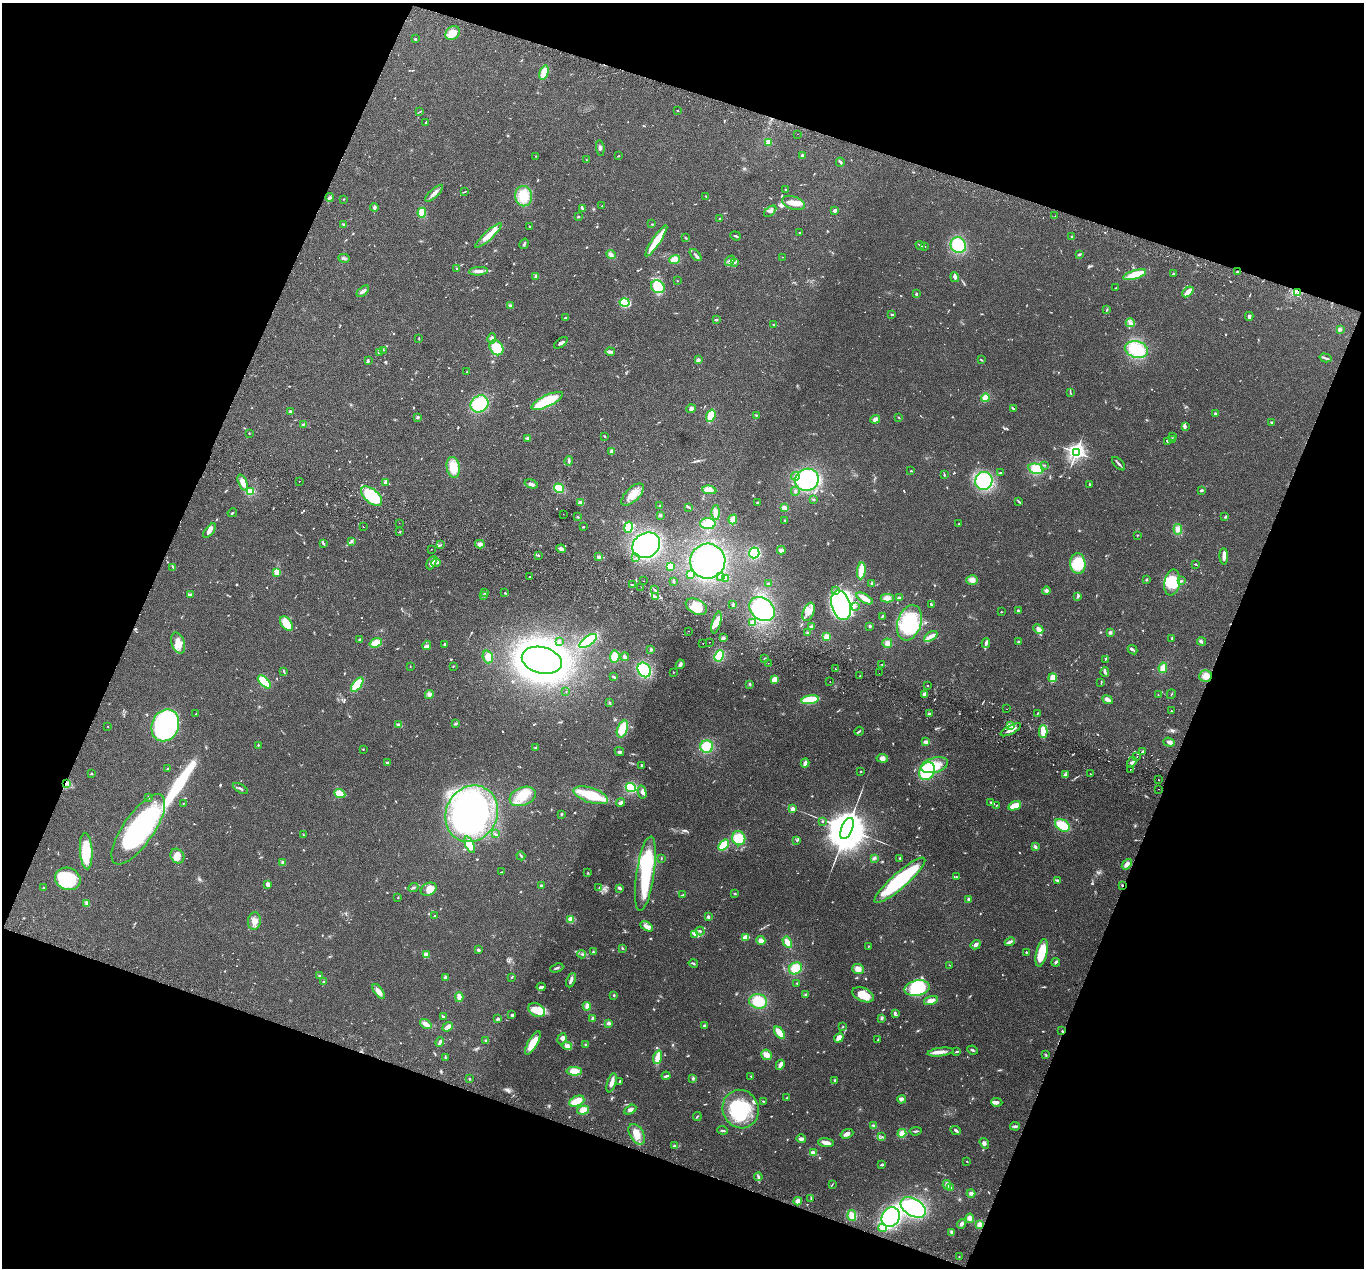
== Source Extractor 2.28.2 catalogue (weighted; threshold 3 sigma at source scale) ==
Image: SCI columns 27-5471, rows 192-5252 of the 5499 x 5574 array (HDU 1 of 3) = the unmasked area's bounding box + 8 px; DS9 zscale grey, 4 x 4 block average (1 PNG px = mean of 4 x 4 image px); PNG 1366 x 1270 px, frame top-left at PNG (2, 3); each listed source drawn as its Kron ellipse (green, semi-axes under 4 px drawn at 4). Shown black and unused: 40% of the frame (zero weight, under 2 of 3 exposures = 3% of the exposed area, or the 3 px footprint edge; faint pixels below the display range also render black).
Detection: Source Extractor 2.28.2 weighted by HDU 2 'WHT'. Background 0.0941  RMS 0.0088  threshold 0.0396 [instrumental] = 3 sigma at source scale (4.5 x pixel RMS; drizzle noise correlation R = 1.50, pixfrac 1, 0.05/0.05 arcsec/px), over >= 5 px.
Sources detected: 878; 8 too faint to see at this stretch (4 x 4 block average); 14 inside a brighter object's white glare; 10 cosmic-ray / hot-pixel residue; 1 long thin detection or spike segment (spike, bleed or trail) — neither listed nor drawn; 19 coinciding with a brighter row at this scale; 60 inside a brighter listed object's ellipse — not listed separately; of the other 766, all 500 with FLUX_AUTO >= 2.75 (the completeness limit of this list) listed and drawn (266 fainter detections not listed), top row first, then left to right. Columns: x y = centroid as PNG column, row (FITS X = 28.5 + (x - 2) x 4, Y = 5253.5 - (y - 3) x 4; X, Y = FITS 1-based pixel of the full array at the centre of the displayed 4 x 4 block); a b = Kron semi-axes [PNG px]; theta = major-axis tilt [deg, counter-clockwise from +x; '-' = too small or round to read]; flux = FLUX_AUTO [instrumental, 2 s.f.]
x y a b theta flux
453 33 8 6 43 75
415 39 3 2 - 5
544 72 7 4 73 64
420 111 4 2 - 3.5
677 111 2 2 - 2.8
426 122 3 2 - 4.2
798 134 2 2 - 4.7
768 142 2 2 - 190
600 148 7 2 -84 9.2
536 156 3 2 - 4.1
619 156 2 2 - 3.4
802 156 3 2 - 14
586 160 2 2 - 3
840 162 4 2 - 8.3
786 190 2 2 - 4
465 192 3 2 - 3.5
434 193 11 2 43 33
524 196 10 8 -83 110
706 196 2 2 - 2.8
330 197 4 3 - 7.8
344 199 2 2 - 2.9
794 203 12 6 -19 47
602 206 3 2 - 4.1
374 207 4 3 - 9.4
582 209 3 2 - 10
770 211 7 3 41 18
834 211 4 3 - 10
422 213 5 4 - 51
1055 216 2 2 - 3.4
578 217 2 2 - 18
719 218 2 2 - 3.6
344 224 3 2 - 4.1
652 224 3 2 - 4.3
530 226 3 2 - 3.6
799 233 2 2 - 8.3
488 236 17 4 43 56
736 236 5 2 - 8.1
1072 237 3 2 - 7.3
686 238 4 2 - 3.3
656 241 18 3 56 160
524 244 6 2 57 6.7
920 245 5 2 - 5
958 245 8 7 - 200
924 246 2 2 - 5
1079 254 3 2 - 5.3
611 255 5 3 - 18
695 255 7 2 -48 12
782 257 2 2 - 2.9
344 258 6 2 -5 8.2
675 260 5 3 - 62
730 261 6 2 50 10
734 263 4 2 - 4.7
457 269 3 2 - 4.3
479 271 9 3 5 25
1237 271 3 2 - 4.6
1173 274 3 2 - 4.7
1135 275 12 4 17 89
536 276 3 3 - 8
955 277 5 3 - 14
677 281 2 2 - 3.1
658 287 7 6 - 140
1115 288 2 2 - 3.3
363 291 7 3 41 15
1188 292 6 3 40 51
1297 293 2 2 - 3.3
916 294 2 2 - 8
624 303 5 4 - 150
510 306 4 3 - 10
1107 310 4 2 - 5
891 314 3 2 - 4.4
1249 316 4 2 - 11
565 318 2 2 - 34
716 320 3 2 - 6.3
1130 323 4 2 - 8.7
773 325 3 2 - 3.7
1340 330 4 2 - 5.9
419 338 3 2 - 3.3
492 338 5 4 - 15
561 343 8 2 37 14
496 348 8 6 -57 120
383 350 3 2 - 2.9
1136 350 12 8 -13 200
379 352 3 3 - 4.6
610 352 4 3 - 12
1325 358 6 2 -15 9.6
698 360 3 2 - 16
981 360 4 2 - 4
368 361 3 2 - 5.1
467 372 2 2 - 8.3
1070 393 3 2 - 2.8
985 398 4 3 - 74
547 401 17 5 25 230
479 404 9 8 - 210
1013 408 3 2 - 5.1
691 409 5 4 - 11
290 412 3 3 - 7.1
1215 414 2 2 - 48
757 415 3 2 - 3.2
711 416 6 3 71 140
418 417 3 2 - 8.1
899 418 2 2 - 3.6
875 419 5 3 - 21
1272 423 2 2 - 7.8
303 424 3 2 - 4.7
1185 427 2 2 - 3.7
249 433 2 2 - 2.8
604 436 3 2 - 3.3
1172 436 2 2 - 2.9
527 438 3 3 - 8.3
1172 439 3 2 - 5.1
1167 441 2 2 - 4.5
612 451 3 3 - 16
1076 452 3 2 - 2400
569 461 5 3 - 9.4
1119 464 8 2 -46 9.6
1044 465 3 2 - 3.1
453 467 10 6 -81 100
1036 469 8 5 -13 77
911 471 2 2 - 4.3
1000 473 3 2 - 6
944 475 3 2 - 4.8
795 476 4 2 - 6.8
807 480 12 11 - 380
299 481 2 2 - 2.8
984 481 9 8 - 340
243 482 8 3 -66 36
385 482 4 3 - 9.3
531 484 7 3 -17 16
1090 484 3 2 - 5.9
559 488 5 4 - 98
709 490 7 3 -9 56
1201 490 4 2 - 9.5
795 491 4 3 - 7.7
250 492 4 3 - 65
633 494 14 6 44 70
372 496 12 6 -40 320
813 499 2 2 - 3.2
1019 502 4 2 - 5
580 503 4 3 - 12
757 503 2 2 - 5
660 506 2 2 - 11
689 507 4 2 - 5
785 508 4 3 - 34
232 513 5 2 - 4.7
716 513 7 4 90 23
563 514 2 2 - 3
660 515 3 2 - 6.4
578 517 3 2 - 3.4
1225 517 3 2 - 4.7
733 519 5 2 - 84
785 520 2 2 - 2.8
399 523 2 2 - 11
708 524 8 5 -3 83
959 524 2 2 - 3.1
363 527 2 2 - 9.7
583 527 2 2 - 5.6
628 527 5 3 - 21
1178 529 5 4 - 26
209 531 8 4 51 28
400 532 2 2 - 3.4
1137 535 2 2 - 2.8
352 541 3 2 - 5.8
323 543 4 2 - 7.4
480 544 4 3 - 18
440 545 2 2 - 3.2
646 545 14 12 32 800
431 549 2 2 - 6.9
561 549 5 3 - 15
781 550 4 3 - 18
754 553 5 5 - 220
538 555 2 2 - 7.2
1224 556 8 3 -89 30
599 557 3 3 - 8.3
636 558 2 2 - 3
708 561 17 17 - 630
432 563 7 2 63 8.8
436 563 5 3 - 11
1078 564 10 7 -83 160
1195 564 2 2 - 4
670 566 4 3 - 48
173 567 3 2 - 3.9
861 571 8 3 83 110
277 572 2 2 - 240
690 575 4 3 - 20
530 576 2 2 - 6.1
720 576 2 2 - 10
726 578 3 2 - 23
972 580 6 4 -3 28
1147 580 3 2 - 2.9
644 581 2 2 - 15
673 581 3 2 - 4.3
1181 581 4 2 - 6.7
872 583 3 2 - 4.1
1172 583 13 7 81 120
768 584 3 2 - 5.1
632 585 3 2 - 5.7
641 587 2 2 - 3.5
654 590 3 2 - 3.4
835 591 4 2 - 7.1
1046 591 4 3 - 10
484 593 3 2 - 4.1
505 593 2 2 - 4.5
190 594 3 2 - 7.1
484 596 3 2 - 3.1
1078 596 4 2 - 8.8
656 597 3 2 - 5.7
865 598 9 4 -30 46
887 598 6 4 0 28
900 598 3 2 - 18
931 604 3 2 - 4.7
733 605 3 2 - 6.2
841 605 15 9 -74 1500
696 607 11 7 -27 87
855 607 2 2 - 3.9
762 609 14 10 -39 450
1018 611 2 2 - 8.4
809 612 10 5 68 44
1001 612 2 2 - 3.5
882 616 3 2 - 6.4
717 622 11 3 75 65
286 623 8 5 -53 87
752 623 3 2 - 7.7
909 623 18 12 72 280
870 626 3 2 - 6.3
812 627 3 3 - 12
1038 629 5 4 - 23
689 631 2 2 - 3.9
1110 632 4 3 - 9
807 633 3 2 - 3.9
931 636 7 4 32 23
827 637 3 3 - 51
723 638 4 3 - 11
1172 638 3 2 - 5.3
359 640 3 2 - 5.8
559 641 3 2 - 3.6
588 641 10 5 35 140
709 642 2 2 - 3.5
1018 642 2 2 - 4.2
1201 642 4 2 - 7.3
178 643 11 6 -71 48
376 643 6 4 19 62
703 643 2 2 - 3.3
887 643 5 4 - 18
986 643 5 2 - 12
444 644 3 2 - 9.3
427 645 5 2 - 7.5
651 649 3 2 - 5.5
1133 650 5 2 - 8
719 656 6 4 64 130
488 657 6 5 - 40
615 657 6 4 85 59
625 657 4 3 - 10
764 658 2 2 - 3.4
1106 659 2 2 - 3.5
542 660 20 13 -14 4100
768 663 2 2 - 7.5
680 664 5 3 - 15
882 664 2 2 - 4.4
453 666 2 2 - 2.7
410 667 2 2 - 2.8
1163 668 5 4 - 28
835 669 2 2 - 20
644 670 8 6 -58 270
284 671 4 2 - 6.5
673 672 2 2 - 3.1
1105 672 5 2 - 8.3
879 673 2 2 - 3.2
860 676 2 2 - 12
1206 676 6 6 - 33
614 677 4 2 - 7.7
1053 678 4 3 - 63
775 679 4 3 - 64
830 681 2 2 - 5.3
264 682 8 4 -45 160
1101 682 2 2 - 2.8
749 684 3 2 - 4.3
357 685 8 4 53 110
927 686 2 2 - 7
566 691 2 2 - 4.3
924 694 3 3 - 15
1171 694 5 2 - 3.4
429 695 4 4 - 14
1158 695 3 2 - 2.8
810 700 9 3 9 230
1107 700 6 3 -24 23
610 703 3 2 - 5.2
1007 709 2 2 - 3.1
1171 711 2 2 - 3
1038 713 3 2 - 2.8
196 714 2 2 - 3.1
929 714 3 2 - 5
456 723 3 2 - 5.4
165 725 16 13 66 780
399 725 3 2 - 14
108 726 2 2 - 3
1010 726 3 2 - 10
622 729 9 5 69 110
1011 730 11 2 27 35
859 731 5 2 - 6.4
1043 732 6 3 -90 65
926 742 3 3 - 16
1169 742 6 4 -19 19
258 745 3 2 - 4.5
707 747 6 6 - 140
535 748 2 2 - 3.3
363 749 2 2 - 3
619 752 5 3 - 8.9
1142 752 4 2 - 4.8
1137 757 2 2 - 13
882 758 6 4 -7 21
1132 762 5 3 - 12
387 763 4 2 - 6.9
805 763 4 2 - 18
642 765 3 2 - 3.8
934 765 14 7 15 100
168 768 3 2 - 4.2
1130 769 2 2 - 7
927 771 9 7 61 230
860 772 3 2 - 2.9
91 773 3 2 - 3.7
1090 774 2 2 - 4.2
1066 775 3 2 - 7.2
1158 779 2 2 - 3.2
66 783 3 2 - 8.3
240 788 8 2 -31 10
631 788 5 3 - 250
1159 789 2 2 - 2.8
642 792 6 3 -76 14
340 794 6 4 -24 70
591 795 18 7 -18 210
523 796 13 9 21 110
149 797 2 2 - 11
621 802 4 2 - 18
991 802 3 2 - 7.3
183 803 2 2 - 2.9
996 805 2 2 - 3.3
1015 806 6 4 23 52
792 809 2 2 - 110
472 814 29 25 63 1700
562 814 2 2 - 5.4
822 821 2 2 - 7.2
1062 825 8 5 -34 110
847 828 11 5 66 36000
138 829 41 15 55 940
495 834 2 2 - 3.7
303 835 3 2 - 3.9
739 838 7 6 - 88
797 840 3 2 - 4.8
470 845 9 4 -67 92
724 845 6 3 50 110
1035 847 4 3 - 8.5
86 851 18 6 -86 200
177 856 8 6 -55 39
521 856 4 2 - 4.5
874 858 4 3 - 8.1
900 858 2 2 - 13
661 859 3 2 - 3
283 863 4 3 - 9.7
1127 864 6 4 50 17
501 872 2 2 - 3.2
588 873 2 2 - 3.4
645 874 38 9 81 310
956 877 3 2 - 3.2
68 879 13 11 -21 280
900 880 33 7 41 480
1057 880 2 2 - 8
268 884 4 3 - 21
541 885 2 2 - 28
1122 885 2 2 - 4.5
599 887 3 2 - 3.7
43 888 2 2 - 3.9
413 888 5 2 - 6.4
620 888 4 2 - 9.6
429 889 8 6 27 64
735 894 2 2 - 3.7
683 895 4 2 - 9.2
398 898 2 2 - 3.9
968 899 3 3 - 8.7
87 903 4 2 - 7.5
435 916 3 2 - 3.7
708 917 4 2 - 11
571 919 4 3 - 36
254 921 9 6 84 40
647 926 7 4 -30 21
700 931 4 2 - 6.6
695 934 3 2 - 7.6
746 937 3 2 - 59
761 940 4 4 - 23
787 942 6 4 -59 44
1010 942 5 2 - 16
976 945 5 4 - 17
868 946 2 2 - 3.7
622 948 3 2 - 4.3
478 950 3 2 - 7.3
593 952 2 2 - 5.7
1026 952 2 2 - 4.5
1042 953 14 5 76 130
582 954 4 2 - 4.6
426 955 3 3 - 24
1056 962 4 2 - 7
693 963 5 2 - 6.5
949 965 3 2 - 2.8
557 968 7 2 20 7.3
795 968 7 5 33 79
858 969 6 5 - 35
320 976 4 2 - 5.3
445 977 3 2 - 9.8
512 977 3 2 - 3.3
571 980 7 3 66 15
323 982 2 2 - 3.3
797 983 2 2 - 2.8
541 987 4 2 - 13
917 988 13 7 11 190
379 991 8 4 -54 33
614 995 2 2 - 4.5
806 995 4 3 - 10
863 995 11 6 -24 96
459 997 5 3 - 32
758 1001 9 7 -11 110
931 1001 7 3 17 27
587 1006 4 2 - 41
537 1010 9 6 -30 55
895 1013 4 2 - 8
512 1015 3 2 - 10
443 1017 4 2 - 5.8
882 1018 3 3 - 7.6
498 1019 4 3 - 6.6
593 1019 3 3 - 13
609 1023 3 3 - 12
426 1024 6 3 -36 31
704 1026 3 2 - 8.9
448 1027 6 3 39 26
843 1027 3 2 - 2.8
1062 1031 2 2 - 4
779 1033 7 3 -51 68
839 1038 5 4 - 31
562 1039 5 4 - 15
878 1039 3 2 - 3.3
486 1040 2 2 - 6.4
440 1042 5 2 - 11
533 1043 13 4 60 120
585 1044 2 2 - 3.3
567 1046 5 3 - 14
972 1050 5 2 - 7.4
940 1052 13 3 8 34
957 1052 4 2 - 5.4
766 1055 5 5 - 28
1046 1055 2 2 - 3.2
445 1057 3 2 - 5.3
658 1057 7 4 72 60
780 1065 5 2 - 27
574 1071 8 4 -1 57
666 1076 4 2 - 8.3
751 1076 2 2 - 3.3
693 1078 3 3 - 6.7
469 1079 2 2 - 4.7
835 1080 4 2 - 7.4
619 1081 3 2 - 3.9
612 1083 10 3 73 29
787 1098 2 2 - 7.7
902 1099 4 3 - 15
577 1101 8 5 23 64
763 1101 3 2 - 3.9
997 1102 5 3 - 20
741 1109 19 18 - 360
583 1110 6 4 14 33
630 1110 6 3 29 17
697 1117 4 2 - 5.1
874 1126 4 3 - 11
1015 1126 5 3 - 9.1
722 1130 5 2 - 8.1
956 1130 5 3 - 9.8
916 1131 6 2 5 8.4
902 1133 4 4 - 30
637 1134 11 6 -59 61
847 1134 6 3 20 25
882 1137 2 2 - 3.4
801 1139 4 2 - 22
826 1143 8 3 -6 27
984 1143 6 3 -54 12
674 1146 3 3 - 7.4
813 1153 4 3 - 23
967 1162 2 2 - 3.2
882 1165 3 2 - 10
758 1177 4 3 - 8.4
832 1184 3 2 - 3.7
947 1185 5 3 - 16
951 1188 3 2 - 5.2
971 1193 4 3 - 13
811 1198 2 2 - 3
798 1201 4 4 - 24
913 1207 14 8 -32 440
852 1216 5 4 - 33
891 1217 10 9 - 600
970 1218 5 4 - 25
961 1224 5 3 - 13
979 1225 4 3 - 28
882 1228 4 3 - 17
952 1232 3 2 - 12
959 1257 2 2 - 6.1
Overlapping masked pixels (flux is a lower limit): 4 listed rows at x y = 1237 271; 66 783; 1122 885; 1062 1031
Diffuse or blended objects may show on this block-average render without a row.